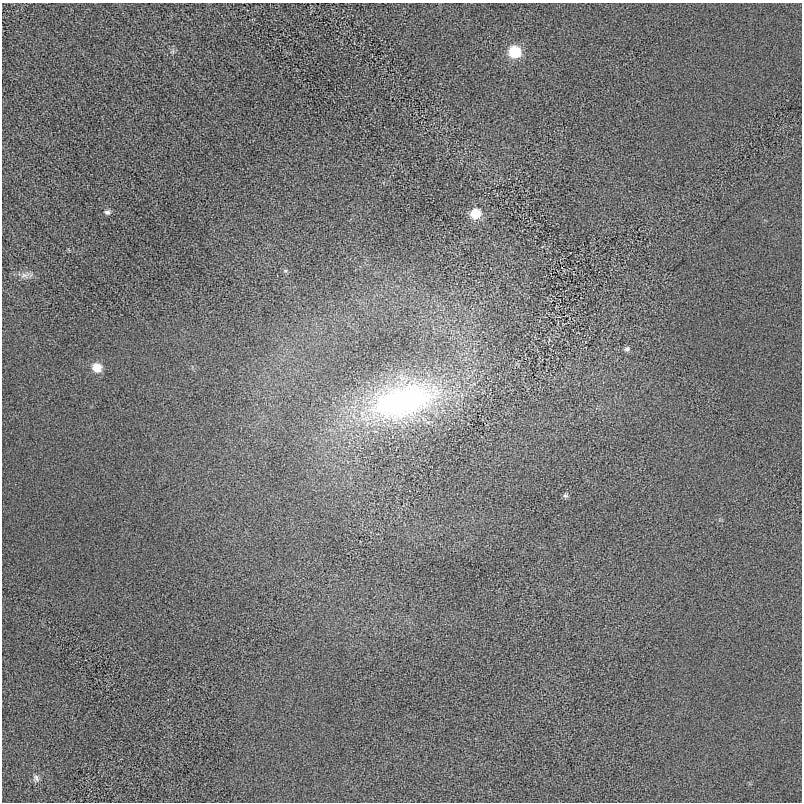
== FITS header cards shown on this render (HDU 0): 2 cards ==
NAXIS1  =                  800 / length of data axis 1
NAXIS2  =                  800 / length of data axis 2

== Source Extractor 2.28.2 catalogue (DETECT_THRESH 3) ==
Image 800 x 800 px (HDU 0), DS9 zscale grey, 1 PNG px = 1 image px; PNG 804 x 804 px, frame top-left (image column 1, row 800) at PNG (2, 3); no overlay
Background 14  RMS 470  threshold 1410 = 3 sigma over >= 5 px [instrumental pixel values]
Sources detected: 10; all 10 listed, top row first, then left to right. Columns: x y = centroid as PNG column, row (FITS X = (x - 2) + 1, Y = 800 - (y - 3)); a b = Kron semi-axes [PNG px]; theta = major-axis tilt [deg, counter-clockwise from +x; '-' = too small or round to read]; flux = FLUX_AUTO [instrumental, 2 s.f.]
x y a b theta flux
515 52 10 9 - 1.3e+06
107 212 8 6 -5 8.9e+04
475 214 9 9 - 6.8e+05
285 271 6 3 18 3.9e+04
24 275 11 7 2 1.5e+05
627 349 7 6 - 7.7e+04
97 367 9 8 - 4.8e+05
403 401 93 44 15 8.9e+06
565 496 7 6 - 6.2e+04
36 778 10 7 -67 1.1e+05